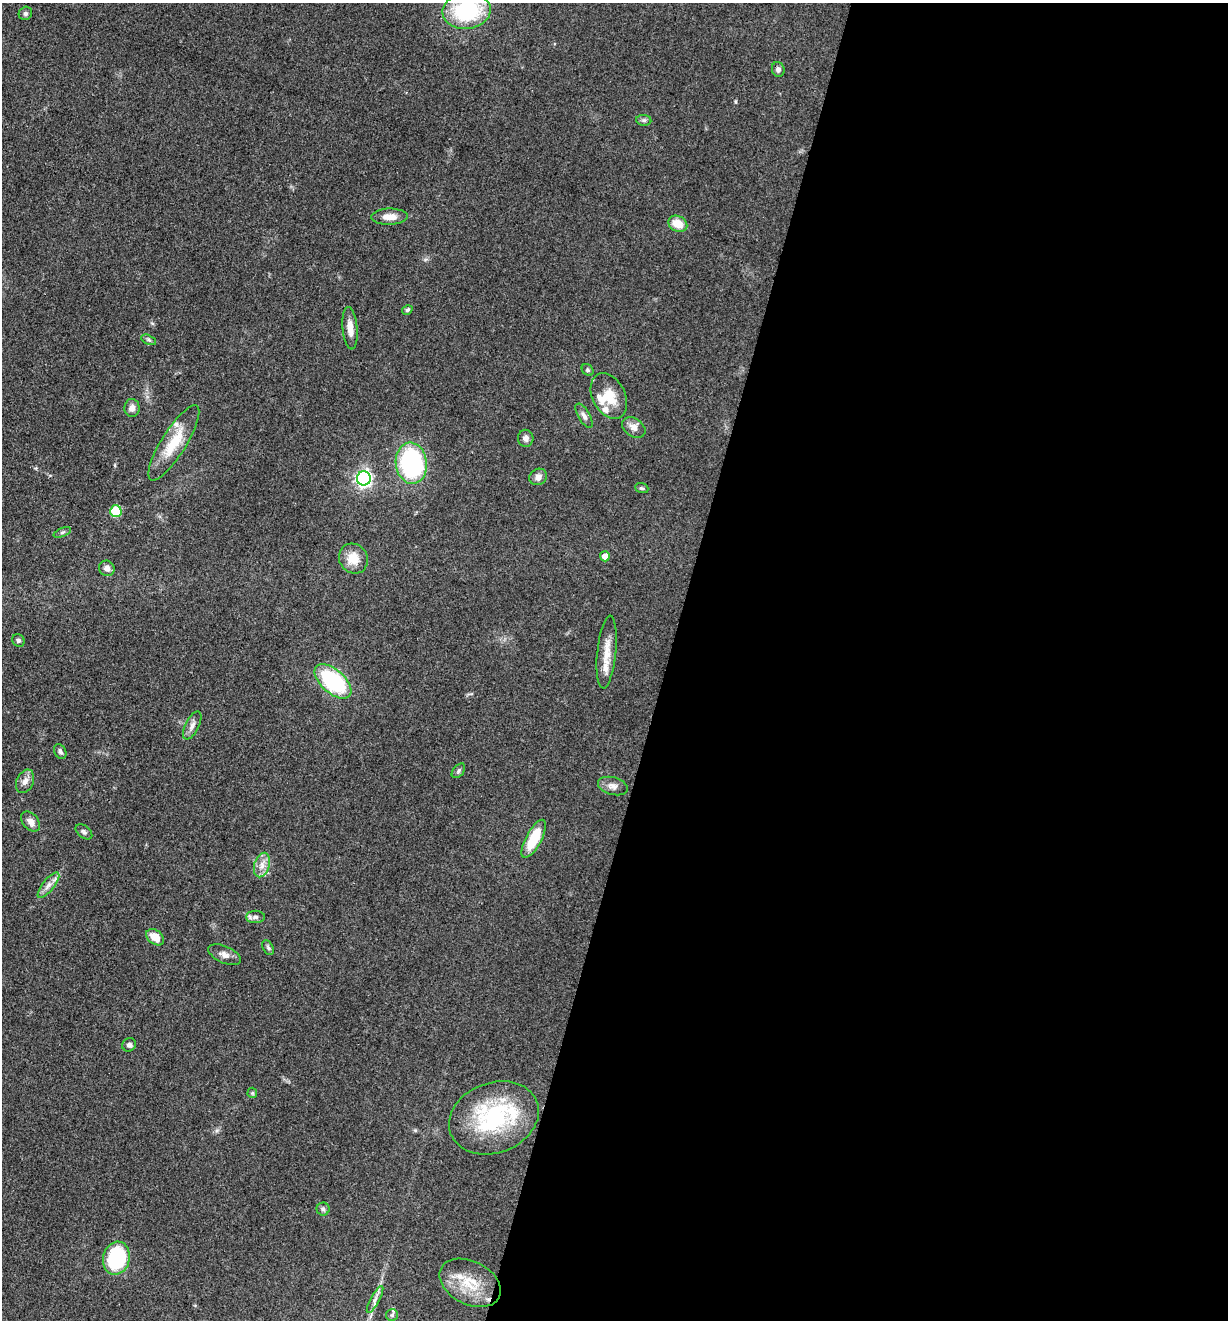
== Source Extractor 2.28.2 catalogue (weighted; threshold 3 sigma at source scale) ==
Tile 12 of 4 x 4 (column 4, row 3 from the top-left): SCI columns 3937-5162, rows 1320-2637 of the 5294 x 5274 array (HDU 1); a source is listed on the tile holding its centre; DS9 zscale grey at full resolution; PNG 1230 x 1322 px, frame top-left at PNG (2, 3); each listed source drawn as its Kron ellipse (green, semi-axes under 4 px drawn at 4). Shown black and unused: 46% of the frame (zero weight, under 3 of 4 exposures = <1% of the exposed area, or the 3 px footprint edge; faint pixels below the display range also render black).
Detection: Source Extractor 2.28.2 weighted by HDU 2 'WHT'; one run over the whole footprint, this tile lists its part. Background 0.0742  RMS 0.0056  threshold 0.025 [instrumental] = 3 sigma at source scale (4.5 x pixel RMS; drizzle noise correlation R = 1.50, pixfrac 1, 0.05/0.05 arcsec/px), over >= 5 px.
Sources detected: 55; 5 inside a brighter listed object's ellipse — not listed separately; the other 50 listed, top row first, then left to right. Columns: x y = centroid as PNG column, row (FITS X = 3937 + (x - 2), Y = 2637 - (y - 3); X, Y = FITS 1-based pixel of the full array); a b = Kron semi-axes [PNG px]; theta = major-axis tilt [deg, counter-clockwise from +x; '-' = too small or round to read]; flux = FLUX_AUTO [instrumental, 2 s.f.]
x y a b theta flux
467 11 24 18 6 47
25 13 7 6 - 1.5
778 69 7 6 - 1.8
644 120 7 5 -6 1.2
389 217 18 8 1 5.5
678 224 10 7 -28 8.9
407 310 5 4 - 1.1
350 328 21 7 -84 5.7
149 340 8 4 -27 1.1
588 370 6 5 - 0.94
609 396 24 16 -63 12
132 408 9 7 87 3.3
584 416 13 6 -59 2.3
634 427 13 9 -36 3.9
526 438 8 7 - 2.3
174 443 44 12 58 18
411 463 20 15 -83 82
538 477 9 8 - 3
364 478 7 7 - 180
642 488 7 5 -19 0.93
116 511 5 5 - 29
62 532 9 3 21 0.86
605 556 5 5 - 4.2
353 558 15 14 - 9.2
107 568 8 7 - 2.4
18 640 6 6 - 1.2
607 652 36 9 84 8.9
333 681 22 12 -41 56
192 726 15 6 63 3
60 751 8 5 -61 1.7
458 771 8 5 50 1.3
25 781 12 8 65 3.7
613 786 15 8 -16 3.3
31 821 11 7 -50 3.5
84 832 9 6 -40 1.4
534 839 21 8 62 18
262 865 12 7 74 4.1
48 885 15 6 51 3.5
255 917 9 6 0 1.8
155 937 10 7 -38 8
268 948 8 5 -63 1.1
225 955 17 8 -24 3.5
129 1045 7 6 - 1.9
252 1093 5 5 - 0.68
494 1118 46 35 21 60
323 1209 6 6 - 1.4
116 1258 16 13 76 48
470 1283 32 21 -27 19
375 1300 15 4 61 2.3
392 1315 6 6 - 1
Isophote crosses this tile's border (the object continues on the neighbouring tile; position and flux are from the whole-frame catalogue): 1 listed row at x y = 467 11